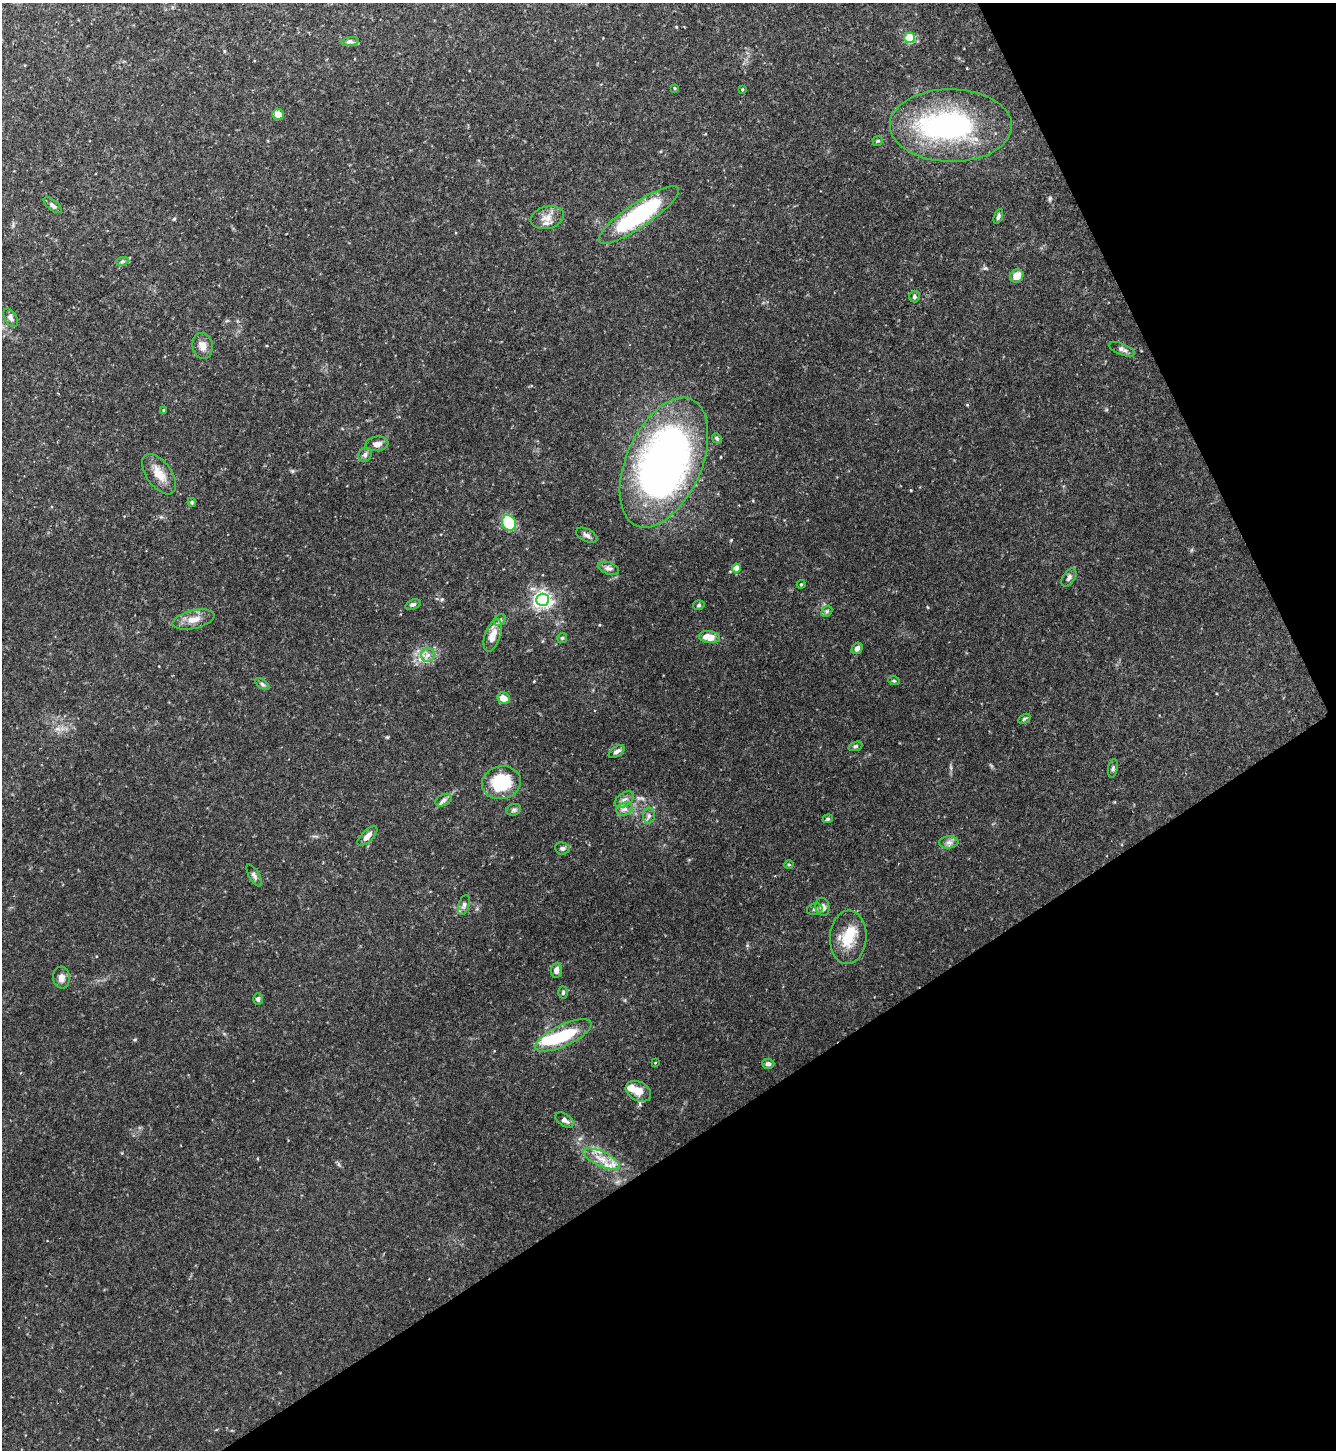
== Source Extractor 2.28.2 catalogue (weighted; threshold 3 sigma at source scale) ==
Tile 12 of 4 x 4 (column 4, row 3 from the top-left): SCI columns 4160-5493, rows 1449-2896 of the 5786 x 5793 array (HDU 1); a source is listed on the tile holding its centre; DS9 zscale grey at full resolution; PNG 1338 x 1452 px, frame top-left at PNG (2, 3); each listed source drawn as its Kron ellipse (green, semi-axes under 4 px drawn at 4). Shown black and unused: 28% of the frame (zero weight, under 2 of 3 exposures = <1% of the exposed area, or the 3 px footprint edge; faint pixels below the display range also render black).
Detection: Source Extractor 2.28.2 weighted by HDU 2 'WHT'; one run over the whole footprint, this tile lists its part. Background 0.113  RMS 0.0063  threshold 0.0283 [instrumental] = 3 sigma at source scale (4.5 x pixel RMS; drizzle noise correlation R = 1.50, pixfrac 1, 0.05/0.05 arcsec/px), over >= 5 px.
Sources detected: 81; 3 inside a brighter object's white glare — neither listed nor drawn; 4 inside a brighter listed object's ellipse — not listed separately; the other 74 listed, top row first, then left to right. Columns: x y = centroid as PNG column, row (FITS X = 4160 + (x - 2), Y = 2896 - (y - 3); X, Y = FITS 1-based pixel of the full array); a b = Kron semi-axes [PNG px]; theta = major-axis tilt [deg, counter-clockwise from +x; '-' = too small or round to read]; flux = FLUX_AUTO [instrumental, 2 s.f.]
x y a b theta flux
910 38 5 5 - 35
350 42 9 4 8 1.3
675 88 3 3 - 0.59
742 89 3 3 - 0.65
278 114 6 5 - 6
951 125 61 36 -1 95
878 141 5 4 - 0.85
52 205 11 5 -40 1.6
639 215 48 12 34 68
998 216 8 4 71 1.2
547 218 17 11 13 5.9
122 262 6 4 20 0.94
1017 276 7 6 - 6.1
914 296 6 5 - 1.1
11 318 10 5 -58 2
203 346 13 10 -77 4.2
1122 349 13 5 -22 2.1
164 410 3 3 - 0.73
717 438 5 4 - 0.9
377 444 11 7 6 3.2
365 455 7 6 - 1.7
664 463 69 37 66 290
159 474 23 12 -54 8.6
192 502 4 4 - 0.96
509 523 8 6 -60 22
587 535 11 6 -27 2.2
609 568 11 6 -19 2
736 568 4 4 - 7.3
1069 577 10 6 57 1.9
801 584 4 4 - 0.66
542 600 6 6 - 210
413 604 8 4 20 1.4
699 605 6 4 16 0.9
827 611 6 4 45 0.98
193 619 21 9 13 6.6
500 620 6 5 - 1.3
493 635 17 7 71 6.6
709 637 10 6 -7 8.5
562 638 5 5 - 0.77
857 648 6 5 - 2.5
428 655 7 6 - 2.4
894 681 6 3 -19 0.67
262 684 8 4 -36 1.1
504 698 6 5 - 5.8
1024 719 6 4 30 0.9
855 746 7 4 19 0.92
617 752 9 4 35 1.9
1113 768 9 5 77 1.2
501 783 20 16 12 27
444 800 9 5 28 1.9
624 800 11 6 34 2.7
624 809 8 6 21 2.3
514 810 7 5 20 1.3
649 816 8 6 87 1.9
828 819 5 4 - 0.81
367 836 12 5 44 3.8
949 842 10 6 5 2.2
562 848 7 6 - 1.3
789 864 5 3 - 0.57
254 875 12 5 -59 1.8
464 905 10 5 72 1.7
822 907 9 7 -78 3.6
815 909 8 6 13 1.3
848 937 27 18 87 15
556 970 7 5 84 3
62 977 11 8 -83 3.5
563 992 6 5 - 0.78
258 999 6 5 - 1.4
563 1035 30 10 25 31
655 1063 4 3 - 0.41
768 1064 6 5 - 1.7
638 1091 13 9 -27 6.4
565 1120 10 6 -34 2.5
601 1159 20 7 -24 7.6